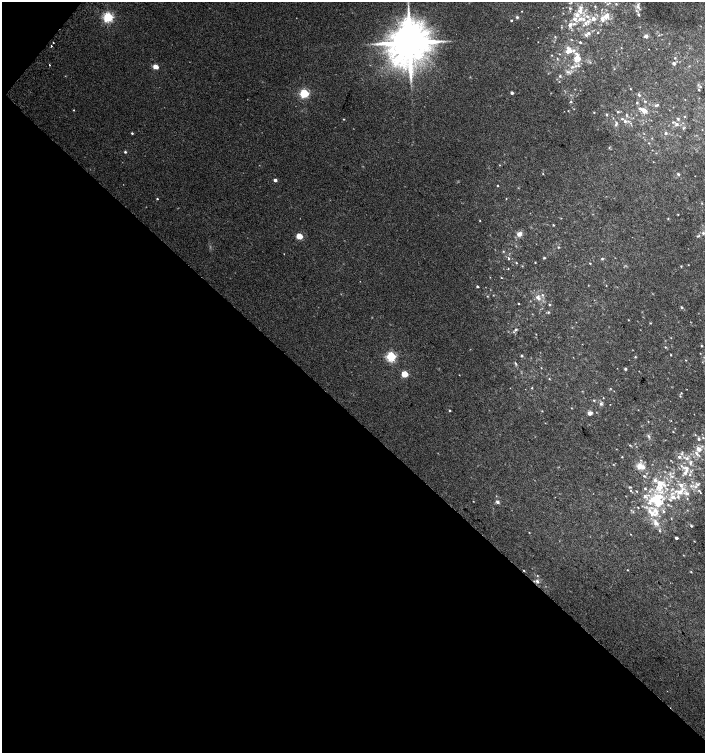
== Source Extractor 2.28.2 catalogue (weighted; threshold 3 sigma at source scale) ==
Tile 9 of 4 x 4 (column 1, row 3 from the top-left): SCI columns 204-1609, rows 1540-3041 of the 6094 x 6074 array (HDU 1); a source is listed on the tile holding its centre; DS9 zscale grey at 2 x 2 block average (1 PNG px = mean of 2 x 2 image px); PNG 707 x 755 px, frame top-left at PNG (2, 2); no overlay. Shown black and unused: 46% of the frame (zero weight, under 2 of 3 exposures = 2% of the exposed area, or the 3 px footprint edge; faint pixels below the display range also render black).
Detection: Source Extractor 2.28.2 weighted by HDU 2 'WHT'; one run over the whole footprint, this tile lists its part. Background 0.0399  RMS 0.012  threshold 0.0562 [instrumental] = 3 sigma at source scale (4.5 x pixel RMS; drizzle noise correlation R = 1.50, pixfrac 1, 0.0396/0.0396 arcsec/px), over >= 5 px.
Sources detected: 217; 1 too faint to see at this stretch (2 x 2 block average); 2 cosmic-ray / hot-pixel residue — not listed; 35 inside a brighter listed object's ellipse — not listed separately; the other 179 listed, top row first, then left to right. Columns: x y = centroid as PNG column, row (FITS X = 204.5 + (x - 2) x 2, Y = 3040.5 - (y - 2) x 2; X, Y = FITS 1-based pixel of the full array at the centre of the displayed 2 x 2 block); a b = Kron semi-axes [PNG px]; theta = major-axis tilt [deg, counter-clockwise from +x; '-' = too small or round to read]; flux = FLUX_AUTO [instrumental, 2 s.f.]
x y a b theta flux
605 2 3 2 - 1.6
616 4 3 3 - 2.3
595 6 3 2 - 2.1
638 6 6 4 -90 9.5
570 8 4 3 - 3.2
522 11 2 2 - 1.2
580 11 8 6 -88 18
607 15 12 8 -76 21
638 15 3 3 - 3.6
587 16 5 4 - 7.8
108 17 3 3 - 450
517 17 4 3 - 4.5
580 19 8 5 30 14
593 19 4 3 - 14
511 20 2 2 - 3.3
585 23 6 4 -65 9
570 25 6 4 48 9.6
598 32 2 2 - 2.1
588 33 4 3 - 5.7
586 35 4 3 - 5.2
645 36 6 4 15 7
571 39 3 2 - 1.5
409 42 10 10 - 14000
538 42 2 2 - 0.8
580 42 3 2 - 3.4
51 46 2 2 - 2.1
621 48 3 2 - 1.1
569 49 7 5 -39 13
559 54 3 2 - 1.5
552 55 3 2 - 1.8
578 58 7 5 74 26
675 58 3 2 - 2.1
557 59 3 3 - 2.3
674 63 3 3 - 8.4
49 65 2 2 - 4.3
155 66 3 2 - 51
576 66 4 3 - 5.3
614 69 3 2 - 1.3
567 72 5 3 - 6.1
560 76 3 3 - 3.2
700 87 3 2 - 2.2
630 89 2 2 - 1.7
699 90 2 2 - 2.6
304 93 3 3 - 310
512 93 2 2 - 9.5
639 95 4 3 - 4.2
645 101 4 3 - 2.7
571 102 3 3 - 3.2
637 103 3 3 - 2.2
657 105 5 3 - 4.7
639 108 4 3 - 6.1
574 109 2 2 - 1.3
73 110 3 2 - 1.7
644 111 4 3 - 27
594 112 2 2 - 1.7
618 112 3 3 - 3.8
607 114 4 3 - 2.5
626 115 6 2 -79 3.5
684 117 3 2 - 1.6
343 119 2 2 - 1.9
678 119 4 3 - 3.5
625 121 5 5 - 7.5
616 124 8 4 79 7.2
677 124 4 3 - 5.5
684 128 4 2 - 2.2
132 133 3 2 - 3.2
665 133 3 2 - 6
649 143 3 2 - 1.5
125 152 2 2 - 4.3
543 174 2 2 - 1.6
678 174 3 3 - 4.1
275 180 2 2 - 13
497 186 2 2 - 2.5
157 199 2 2 - 2.3
506 199 2 2 - 1.2
678 214 3 2 - 1.2
668 218 3 2 - 1.5
480 220 2 2 - 1.4
553 225 2 2 - 2.3
703 233 4 4 - 5.1
519 234 5 5 - 16
299 236 3 3 - 80
698 236 7 3 29 4.1
558 247 3 2 - 2.7
503 251 3 3 - 1.9
508 258 3 3 - 3.2
544 258 3 2 - 2.3
602 259 3 3 - 3
535 262 2 2 - 1.6
516 263 3 2 - 2.2
590 263 2 2 - 2
688 265 2 2 - 1.1
681 266 3 2 - 1.6
508 269 3 2 - 1.5
501 278 2 2 - 1.4
477 286 2 2 - 5.1
487 296 2 2 - 1.7
538 298 7 5 -48 14
518 303 2 2 - 2.1
549 304 3 2 - 3.8
682 307 3 3 - 4.4
548 312 3 3 - 3.4
628 320 2 2 - 1.3
650 323 3 2 - 1.8
515 330 4 3 - 4.3
701 346 3 2 - 1.9
665 347 3 2 - 2.3
671 355 2 2 - 2
391 356 3 3 - 380
522 356 3 3 - 2.7
635 357 3 3 - 2.1
515 363 5 2 - 3.4
541 368 2 2 - 1.2
625 369 3 3 - 3.4
404 374 3 3 - 100
549 379 3 2 - 2
532 388 2 2 - 2
610 388 3 2 - 1.7
680 396 3 3 - 2.3
603 398 2 2 - 1.3
594 400 3 2 - 2.5
601 404 4 4 - 6.6
610 404 2 2 - 0.84
449 410 2 2 - 3.5
638 410 2 2 - 0.98
542 411 2 2 - 1.5
590 413 4 3 - 15
671 421 3 2 - 1.2
673 432 2 2 - 1.1
695 435 3 2 - 1.9
648 436 4 3 - 4.5
703 438 4 3 - 3.4
698 439 3 3 - 6.6
630 445 3 2 - 2.5
698 449 5 4 - 20
696 453 9 4 -60 11
682 454 4 3 - 4
622 457 3 2 - 1.6
679 457 3 3 - 6.5
687 458 5 4 - 7.9
690 463 7 3 76 5.9
613 464 2 2 - 1.5
640 466 8 6 55 22
686 468 11 5 -11 14
690 475 3 3 - 3
644 476 3 2 - 3.1
672 476 4 3 - 4.7
660 484 15 7 -90 47
698 484 7 4 8 7.3
681 485 6 4 -57 12
691 486 3 3 - 3.7
630 487 4 3 - 2.5
645 488 3 3 - 3.3
699 490 5 3 - 4.6
630 491 4 3 - 2.7
636 491 3 2 - 1.7
679 492 12 6 -1 29
645 496 7 4 -36 9.4
687 498 3 2 - 1.7
656 500 9 7 11 42
670 500 5 3 - 4.1
473 501 2 2 - 1.3
497 502 4 3 - 6.8
668 504 3 2 - 2
638 508 3 2 - 1.5
663 511 4 3 - 4.9
633 512 3 3 - 2.5
652 514 11 6 -25 25
656 523 8 6 -57 17
691 526 4 3 - 3.7
659 530 4 3 - 3.2
529 532 3 2 - 1.2
631 534 3 2 - 1.1
676 538 2 2 - 11
694 541 3 2 - 1.3
627 570 2 2 - 1.5
691 572 3 2 - 2
537 575 3 2 - 1.6
537 581 4 4 - 7.1
Isophote crosses this tile's border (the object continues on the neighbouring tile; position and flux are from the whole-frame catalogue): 1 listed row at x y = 605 2
Diffuse or blended objects may show on this block-average render without a row.